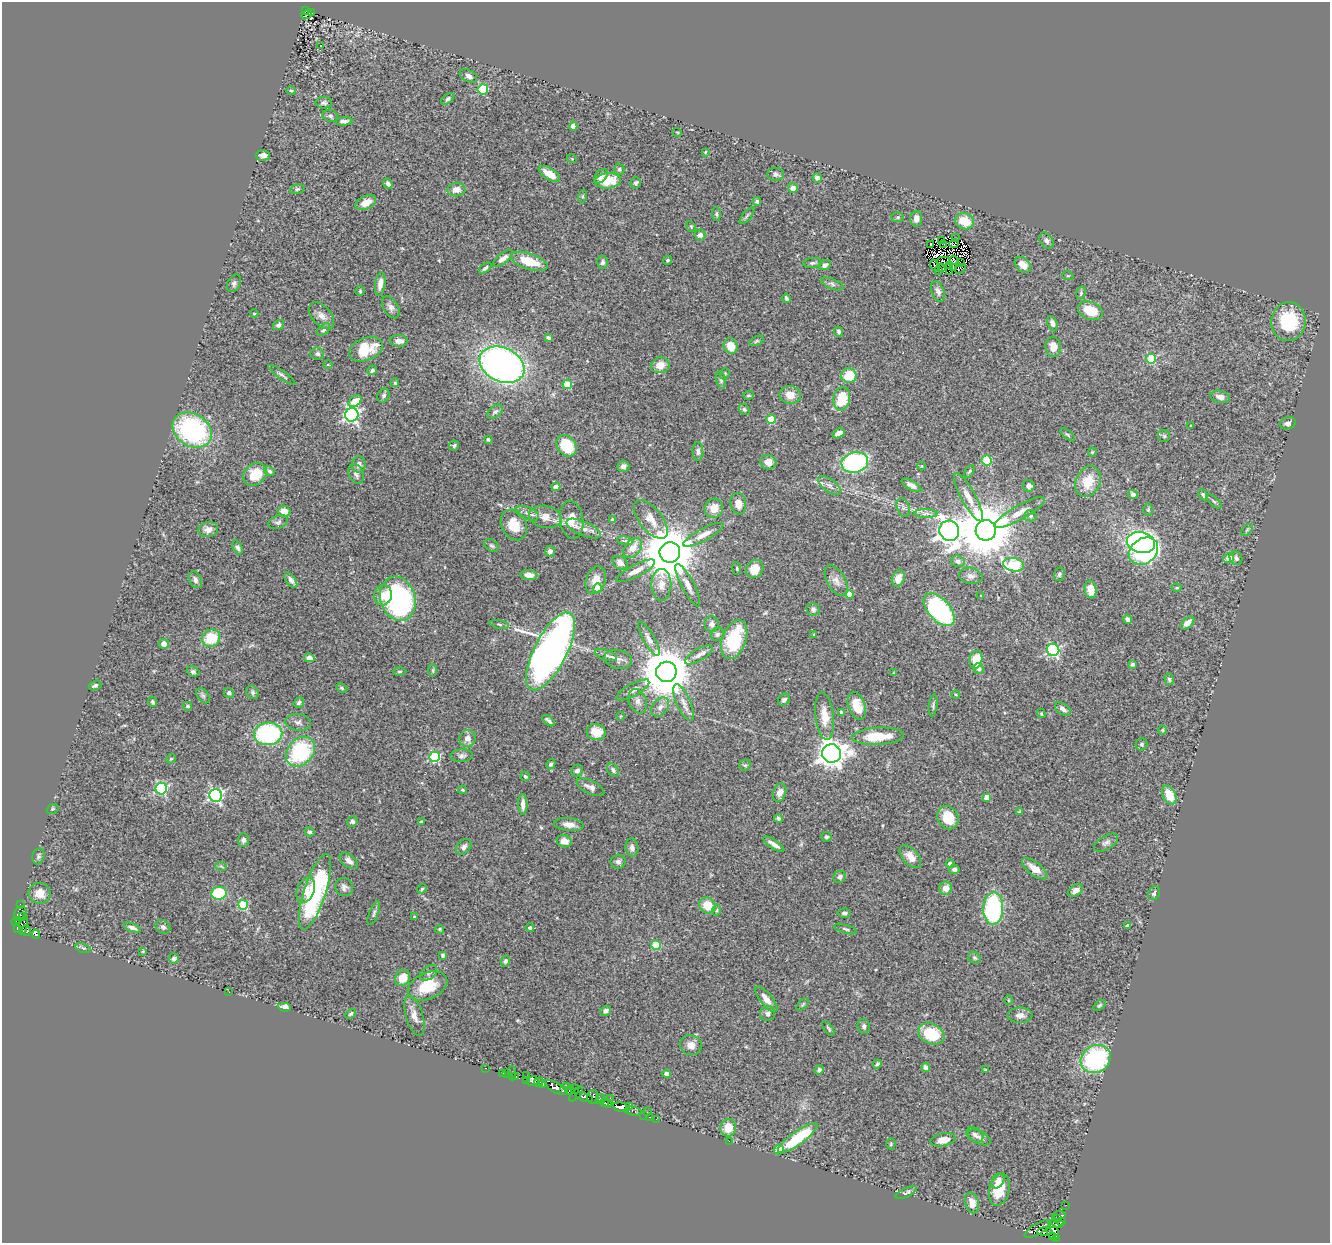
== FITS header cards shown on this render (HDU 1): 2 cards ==
NAXIS1  =                 1328
NAXIS2  =                 1241

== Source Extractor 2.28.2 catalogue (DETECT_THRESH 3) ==
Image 1328 x 1241 px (HDU 1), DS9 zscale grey, 1 PNG px = 1 image px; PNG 1332 x 1245 px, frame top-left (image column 1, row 1241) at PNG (2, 2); each listed source drawn as its Kron ellipse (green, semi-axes under 4 px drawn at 4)
Background 0.511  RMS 0.037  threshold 0.111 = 3 sigma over >= 5 px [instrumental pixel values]
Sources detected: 408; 7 with non-positive FLUX_AUTO (blend fragments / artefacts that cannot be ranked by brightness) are neither listed nor drawn; the other 401 listed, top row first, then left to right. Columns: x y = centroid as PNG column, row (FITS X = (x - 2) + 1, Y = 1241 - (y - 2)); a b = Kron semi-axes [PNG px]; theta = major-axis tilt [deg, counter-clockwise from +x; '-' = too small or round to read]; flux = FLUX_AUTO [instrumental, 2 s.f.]
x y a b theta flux
305 11 4 2 - 9.4
311 12 3 2 - 1.6
307 14 6 3 39 0.78
320 45 3 3 - 20
468 76 9 6 -28 8.2
483 89 5 5 - 170
291 91 5 4 - 3
448 99 7 4 41 5
324 103 8 6 0 5.8
330 116 8 6 -18 5.7
344 121 8 4 3 9.4
573 126 4 4 - 21
677 132 5 3 - 2.2
705 152 4 4 - 2.3
263 155 7 5 2 14
572 159 5 3 - 1.8
619 169 6 5 - 4.2
549 174 12 5 -33 35
775 174 8 6 -1 7.8
601 176 8 5 49 17
817 178 5 4 - 8.4
608 181 13 7 6 59
636 183 6 5 - 5.1
388 184 5 4 - 7.5
793 188 5 5 - 17
297 189 7 4 15 4.9
456 190 9 6 8 19
583 196 6 4 71 2.8
757 201 4 4 - 4.6
366 202 11 6 26 22
716 214 7 4 -86 4
747 216 10 3 50 4.7
898 217 6 5 - 4.1
916 219 8 6 87 17
965 221 9 7 -23 53
691 226 6 4 -69 3.2
700 235 5 5 - 8.1
956 238 2 2 - 2.7
941 241 2 2 - 3.3
1046 241 9 6 -58 8.5
954 243 5 3 - 1.9
931 244 3 3 - 4.1
944 244 2 2 - 0.34
503 258 12 5 37 13
668 260 5 4 - 3.8
954 260 5 3 - 3.7
529 261 19 8 -19 58
944 261 7 3 -2 3.1
603 262 6 5 - 7
812 263 9 5 5 5.2
960 263 3 2 - 2.5
825 265 6 4 25 9.9
935 265 6 2 -55 5.3
1023 265 9 6 -43 26
949 266 3 2 - 1.9
953 267 2 2 - 1.5
485 268 7 3 41 5.2
941 268 3 2 - 0.96
960 269 6 3 32 4.5
938 270 3 2 - 1.4
950 271 3 2 - 3.1
1068 276 5 3 - 2.1
234 283 9 6 62 6.8
380 284 12 5 82 17
832 284 12 5 -22 7
360 291 4 4 - 2.9
938 291 11 6 -69 11
1081 293 6 4 71 4.5
786 298 5 3 - 4.4
391 307 12 7 -60 10
1090 311 13 8 -22 58
254 314 4 3 - 2.2
321 316 16 9 -49 18
1288 322 19 17 83 140
1052 323 7 5 -64 12
278 325 6 4 33 7.2
323 330 8 5 43 5.2
839 332 5 4 - 4.5
549 338 4 3 - 4.6
399 341 9 6 -6 15
756 341 8 4 27 3.9
731 346 8 6 -62 33
1053 347 10 7 -83 22
366 349 17 11 23 72
317 354 7 6 - 7.9
1151 359 5 5 - 150
328 365 4 3 - 2
502 365 23 17 -25 1200
660 365 9 8 - 28
372 370 5 4 - 5.7
725 374 6 4 70 3.5
282 375 16 4 -35 7.2
849 376 7 7 - 59
721 380 9 5 -76 5.7
395 383 4 4 - 4
567 384 4 4 - 75
748 395 5 4 - 3.1
790 395 10 9 - 26
384 396 7 5 59 6.2
1220 397 10 6 -12 14
842 399 11 8 80 83
355 401 7 5 33 39
744 409 6 5 - 4
495 412 9 5 37 6.4
352 415 7 6 - 550
771 419 4 4 - 82
1288 423 8 6 15 9.9
1191 426 3 2 - 2.4
192 430 21 16 -31 370
838 433 6 4 31 14
1068 435 9 3 -40 3.9
1164 436 6 6 - 4.8
488 439 4 4 - 5
454 446 5 5 - 5.3
566 446 12 9 -50 91
698 452 9 5 -86 7.8
1092 452 4 4 - 2.6
987 460 5 5 - 160
768 462 8 7 - 17
855 462 13 10 11 380
359 465 8 7 - 12
623 466 6 6 - 10
922 466 4 3 - 1.8
270 471 6 4 -41 4.5
969 471 7 4 56 3.6
255 474 13 10 40 65
356 474 10 7 -69 10
1088 482 16 12 64 58
829 485 13 6 -36 13
911 485 11 4 -29 11
1029 486 6 5 - 11
556 487 4 4 - 19
1133 494 5 4 - 11
1203 495 6 3 -66 3.9
968 497 27 7 -61 27
1214 501 9 3 -42 3.9
738 504 11 8 -81 21
903 507 10 6 -70 8.3
714 508 9 9 - 28
1148 510 6 5 - 3.7
284 511 6 5 - 25
1020 512 28 7 30 31
527 513 12 6 -22 12
926 514 11 4 0 9.4
1030 516 6 5 - 6.4
545 517 16 11 -12 33
651 519 23 11 -51 33
572 520 19 11 -82 38
613 520 4 3 - 4
278 522 10 6 21 6.6
514 525 16 12 -62 51
208 529 10 7 10 17
584 529 18 7 -23 22
986 530 10 10 - 17000
1247 530 7 4 46 3.9
949 531 10 9 - 2400
703 535 22 6 28 22
625 541 8 4 -8 5.9
1141 543 14 10 -13 570
491 545 8 5 -37 5.5
238 547 7 4 -67 6.3
633 548 11 7 50 28
550 551 5 5 - 9.2
1143 551 16 12 36 720
670 552 10 10 - 18000
1228 558 5 4 - 37
1236 558 7 6 - 5.8
958 561 7 5 -18 7.6
620 563 8 6 -37 13
1013 565 10 6 -11 200
737 568 6 3 -81 2.7
755 569 9 8 - 35
636 571 22 6 27 19
1059 574 7 5 74 5.1
529 575 8 5 -5 15
971 576 12 8 -11 12
898 578 8 6 70 25
195 580 9 6 -64 9.1
291 580 9 5 -54 9.7
596 580 14 9 71 26
836 581 17 9 -59 18
661 585 16 10 90 23
688 585 24 6 -62 20
598 588 4 4 - 36
1177 588 5 3 - 2.8
1091 589 9 6 -80 33
849 594 4 4 - 41
383 595 10 9 - 24
981 596 3 2 - 2.2
398 599 22 17 -74 450
813 609 6 6 - 8.1
939 610 20 11 -48 380
1128 619 5 4 - 9.3
1187 623 8 4 41 14
499 624 10 3 -10 4.8
711 624 8 7 - 13
717 634 7 6 - 6.3
814 634 3 3 - 2.4
211 638 9 8 - 73
649 639 19 5 -60 14
734 639 20 12 70 150
164 644 5 5 - 15
1053 650 6 6 - 360
551 651 43 16 63 2000
606 655 11 5 -18 9.1
699 655 16 6 30 14
309 658 5 4 - 14
618 659 14 9 -13 14
976 660 9 6 79 58
1133 664 4 3 - 4.7
979 669 5 5 - 9.4
433 670 6 4 -85 3.5
399 671 7 3 0 3.1
193 672 6 5 - 6.2
666 672 10 10 - 13000
893 673 4 2 - 1.9
1169 679 6 4 -72 4.7
95 685 6 4 21 6.5
342 688 6 4 -27 3.4
633 690 18 6 29 15
253 692 7 6 - 5.7
229 693 5 5 - 5.3
956 695 4 3 - 2.1
203 696 8 5 -53 6.1
784 700 7 5 43 6.5
638 701 12 8 -68 13
153 702 5 4 - 4.2
299 702 6 4 50 5.5
684 703 20 7 -67 19
933 705 11 4 83 5.2
188 706 4 4 - 4.2
857 706 14 8 -71 41
660 707 10 7 51 14
1063 709 9 5 -36 10
841 712 3 3 - 3.7
1041 713 4 3 - 3
621 716 4 3 - 1.8
825 716 24 9 -84 35
549 721 7 3 -41 7.6
298 722 13 8 -7 12
1162 730 4 4 - 2.8
596 732 9 8 - 42
268 734 14 11 2 310
878 736 26 8 3 75
467 738 8 8 - 16
1142 744 6 5 - 5.3
300 752 17 13 47 220
832 754 9 9 - 2800
462 756 11 6 2 8.8
435 757 5 5 - 240
171 759 5 4 - 3.1
551 764 5 4 - 5
745 765 6 5 - 4.3
613 770 7 5 -51 7.2
577 771 6 5 - 9.3
525 776 5 4 - 4.1
590 787 15 6 -26 13
161 789 6 6 - 290
462 790 4 3 - 2.6
780 793 9 6 70 15
216 795 6 6 - 500
1169 795 10 6 -63 48
986 797 4 4 - 21
523 804 10 4 -88 15
53 809 6 4 21 3.5
1019 812 4 3 - 3
778 818 4 4 - 3.8
948 818 12 10 -58 55
352 821 5 5 - 8.9
421 822 3 3 - 5
569 824 14 6 -6 19
310 832 5 4 - 4.1
826 837 5 5 - 5.2
243 840 7 6 - 8
564 841 7 6 - 23
1106 843 13 6 31 9.6
774 844 12 3 -33 13
464 847 9 6 47 11
632 848 9 6 -81 9.5
38 856 8 6 78 6
910 857 13 7 -48 22
349 861 10 6 -38 14
618 862 7 7 - 9.2
950 864 4 4 - 8.8
221 866 6 3 -19 3
954 869 5 5 - 6.7
1035 869 15 6 -37 30
840 877 6 5 - 7.2
344 887 9 8 - 9.8
946 888 6 6 - 25
422 889 5 4 - 3.6
306 890 13 8 68 25
1075 890 8 5 38 13
315 892 39 11 72 360
40 893 11 10 - 28
219 893 8 6 7 120
1154 893 7 5 59 6.6
20 904 4 3 - 9.4
243 905 5 5 - 140
707 906 8 8 - 46
993 909 16 10 88 320
717 910 5 3 - 2.6
374 913 12 4 69 6.9
844 913 6 4 3 5.9
20 914 8 6 69 120
23 916 3 3 - 28
414 916 3 2 - 2.2
19 920 4 3 - 29
16 922 4 3 - 57
23 925 9 3 78 66
1128 925 4 3 - 4.5
163 927 8 6 -35 7.1
132 928 9 4 -21 7.7
530 928 4 4 - 5.4
18 929 4 3 - 74
440 929 4 3 - 3
846 929 12 4 -17 5.1
26 931 5 3 - 69
36 934 5 3 - 9.6
656 945 5 4 - 100
83 948 8 4 -18 5.3
143 951 4 3 - 2
443 955 4 3 - 4.3
174 958 5 5 - 6.9
974 958 6 5 - 4.1
505 961 5 4 - 5.2
429 973 9 6 40 6.9
403 978 8 7 - 39
427 986 21 13 25 74
229 992 2 2 - 1.1
766 999 16 6 -51 21
1008 1000 5 3 - 2.3
803 1004 8 4 45 3.8
1099 1005 7 4 37 3.7
285 1007 6 4 -8 15
606 1011 6 4 32 8.3
351 1014 6 4 43 4.3
767 1014 7 7 - 8.4
1020 1015 12 7 -1 14
414 1016 21 8 -73 20
864 1026 7 6 - 7
828 1028 8 3 -56 4.1
931 1034 14 10 -25 100
691 1045 11 10 - 19
1096 1059 15 13 35 290
877 1064 5 3 - 4.3
926 1067 4 4 - 15
485 1068 3 2 - 6.2
819 1070 5 4 - 8.1
985 1070 3 3 - 2.3
503 1073 3 2 - 2.9
507 1073 3 2 - 8.1
512 1073 7 3 -88 9.6
667 1074 4 4 - 14
516 1076 3 3 - 72
526 1076 2 2 - 2.7
526 1080 4 2 - 4.3
533 1081 6 5 - 68
539 1082 5 3 - 55
543 1084 4 3 - 54
567 1086 3 2 - 1.6
556 1087 12 5 -31 300
575 1089 5 2 - 40
570 1090 5 4 - 160
563 1091 4 3 - 44
576 1094 9 4 47 53
584 1097 9 3 -17 69
593 1097 7 6 - 72
610 1098 3 2 - 11
600 1099 5 3 - 89
604 1103 5 4 - 86
608 1104 4 3 - 75
621 1107 8 4 -14 220
630 1107 3 2 - 11
633 1111 9 3 -9 16
647 1112 2 2 - 10
644 1115 2 2 - 3.6
649 1117 3 2 - 13
656 1119 3 2 - 5.8
728 1128 9 8 - 42
975 1135 9 6 -35 8.2
979 1137 12 6 -26 10
798 1138 24 6 36 140
943 1140 12 6 11 29
729 1141 2 2 - 16
891 1144 6 4 87 3.3
779 1149 5 4 - 64
998 1181 8 5 59 14
999 1190 16 10 76 63
906 1193 12 4 24 6
972 1203 10 6 -75 22
1066 1205 2 2 - 1.4
1059 1215 7 3 8 11
1058 1219 3 2 - 28
1061 1221 2 2 - 26
1056 1224 7 4 -1 34
1038 1229 15 5 30 210
1045 1232 8 4 -2 3
1053 1232 8 6 -61 330
1052 1237 2 2 - 9.9
1056 1239 2 2 - 5.4
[7 non-positive-flux detections neither listed nor drawn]